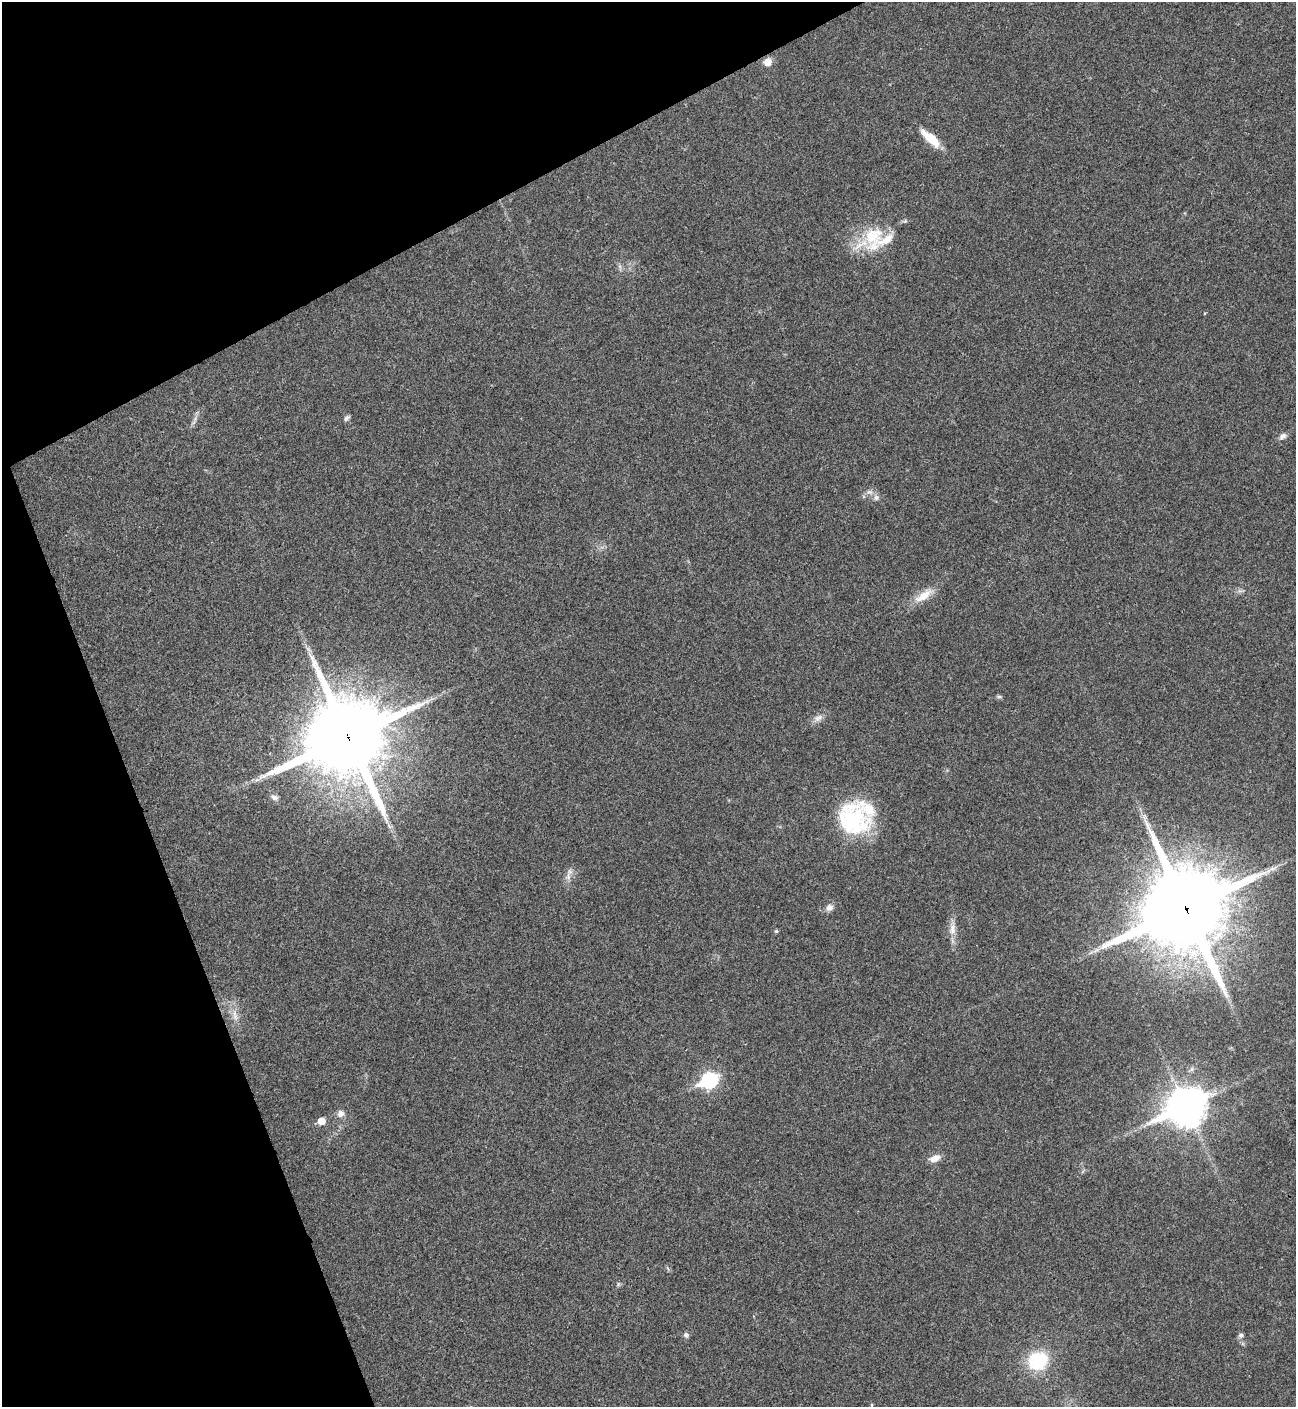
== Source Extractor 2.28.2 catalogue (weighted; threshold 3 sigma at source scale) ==
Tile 5 of 4 x 4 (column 1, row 2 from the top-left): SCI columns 288-1581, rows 2815-4219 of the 5620 x 5631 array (HDU 1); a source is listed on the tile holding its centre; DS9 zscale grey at full resolution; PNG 1298 x 1409 px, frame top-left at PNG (2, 2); no overlay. Shown black and unused: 21% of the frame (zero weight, under 3 of 4 exposures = <1% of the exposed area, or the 3 px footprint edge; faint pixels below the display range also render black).
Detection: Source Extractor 2.28.2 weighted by HDU 2 'WHT'; one run over the whole footprint, this tile lists its part. Background 0.0207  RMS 0.004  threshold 0.018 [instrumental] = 3 sigma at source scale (4.5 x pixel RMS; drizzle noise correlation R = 1.50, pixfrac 1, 0.05/0.05 arcsec/px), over >= 5 px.
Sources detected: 37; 4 inside a brighter listed object's ellipse — not listed separately; the other 33 listed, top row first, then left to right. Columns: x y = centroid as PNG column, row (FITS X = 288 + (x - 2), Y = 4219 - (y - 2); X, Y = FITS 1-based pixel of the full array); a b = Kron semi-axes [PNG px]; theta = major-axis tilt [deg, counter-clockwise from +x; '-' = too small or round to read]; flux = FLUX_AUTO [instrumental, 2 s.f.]
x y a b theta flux
768 62 9 9 - 3.5
930 138 27 9 -42 8.9
873 235 39 26 65 20
346 418 9 5 45 1
195 419 9 6 71 1.5
1282 436 10 7 39 1.8
869 492 11 6 -9 1.8
924 595 29 11 35 7.1
308 649 12 5 -45 1.4
999 696 9 4 -11 0.68
818 718 15 8 24 2.5
348 738 28 25 28 4300
257 780 7 4 1 1
274 798 11 7 -31 1.9
852 819 39 36 -63 37
389 826 11 5 -38 1.3
568 877 15 6 84 2.3
829 908 9 8 - 2.1
1186 909 29 26 27 5000
952 929 21 9 86 4
776 931 6 5 - 0.53
1096 950 12 5 26 1.7
235 1015 20 7 -77 3.7
709 1080 9 7 28 94
1185 1107 15 11 25 960
340 1113 9 8 - 2.1
321 1121 5 5 - 6.7
935 1158 13 8 20 3.5
618 1284 6 5 - 0.65
686 1335 7 6 - 1.1
1241 1335 7 7 - 1.1
1038 1361 21 18 22 25
872 1405 5 3 - 0.43
Overlapping masked pixels (flux is a lower limit): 2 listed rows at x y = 348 738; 1186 909